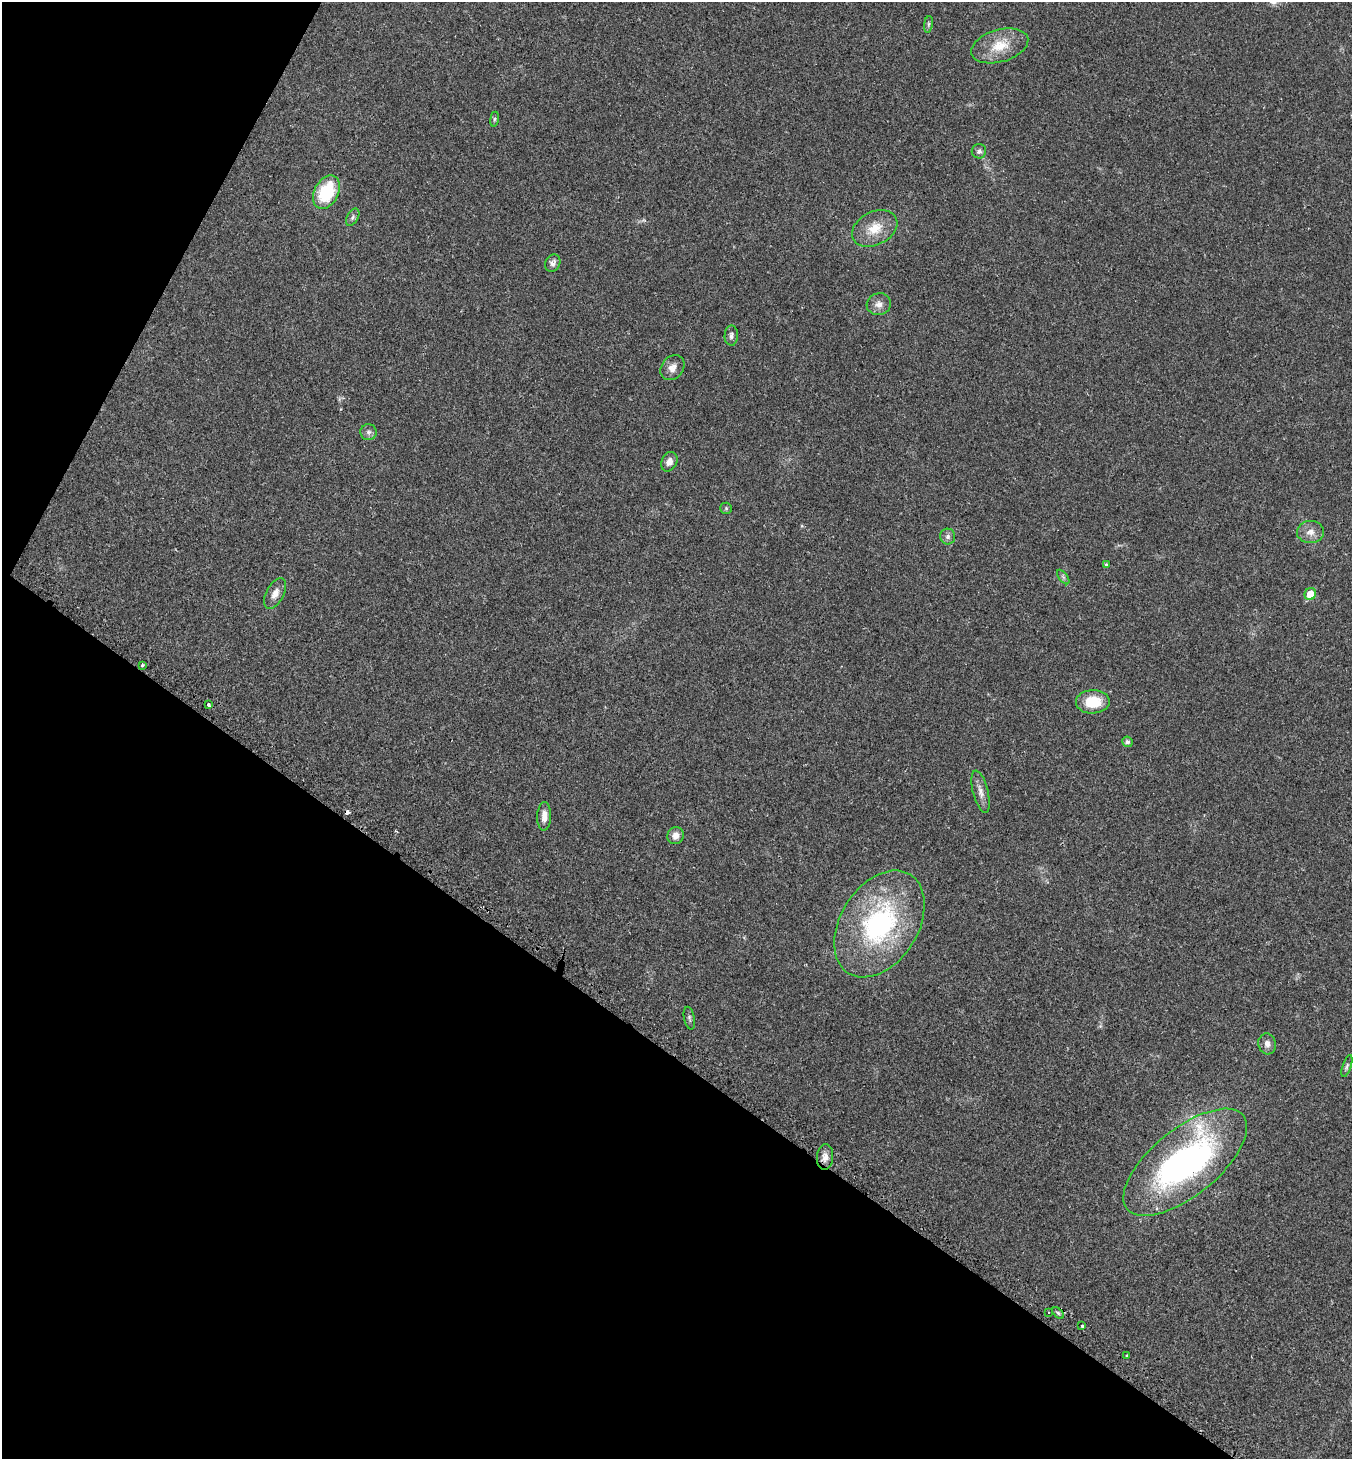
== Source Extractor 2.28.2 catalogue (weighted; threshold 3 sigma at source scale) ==
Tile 9 of 4 x 4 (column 1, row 3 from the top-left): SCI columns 308-1657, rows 1478-2934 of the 5936 x 5931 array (HDU 1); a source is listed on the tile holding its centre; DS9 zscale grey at full resolution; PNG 1354 x 1461 px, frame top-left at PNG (2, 2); each listed source drawn as its Kron ellipse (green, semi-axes under 4 px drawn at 4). Shown black and unused: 33% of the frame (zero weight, under 2 of 3 exposures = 2% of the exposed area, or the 3 px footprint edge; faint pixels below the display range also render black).
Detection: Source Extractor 2.28.2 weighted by HDU 2 'WHT'; one run over the whole footprint, this tile lists its part. Background 0.0302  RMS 0.0045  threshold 0.0204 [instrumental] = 3 sigma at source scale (4.5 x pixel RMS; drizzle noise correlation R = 1.50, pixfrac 1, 0.05/0.05 arcsec/px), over >= 5 px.
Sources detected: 38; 1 cosmic-ray / hot-pixel residue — neither listed nor drawn; the other 37 listed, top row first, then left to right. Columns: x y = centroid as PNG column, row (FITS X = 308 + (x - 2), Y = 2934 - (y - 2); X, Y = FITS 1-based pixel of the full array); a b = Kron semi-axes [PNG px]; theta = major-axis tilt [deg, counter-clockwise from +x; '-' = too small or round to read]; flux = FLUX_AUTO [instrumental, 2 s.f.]
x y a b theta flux
928 24 8 4 81 0.91
1000 46 29 16 16 11
494 119 7 4 82 0.72
979 151 7 7 - 1.4
326 192 18 12 63 23
353 217 9 5 60 1.1
875 228 24 16 27 9.3
553 263 9 7 63 1.9
879 304 12 11 - 3.1
731 336 10 6 88 1.5
672 368 13 10 49 3.4
369 432 8 8 - 1.4
669 462 10 7 63 2.8
726 508 6 5 - 0.69
1310 532 13 11 3 3.6
948 537 8 7 - 1.5
1106 565 4 4 - 0.84
1063 577 8 4 -53 1
275 594 17 8 63 3.4
1310 594 6 5 - 7.4
142 665 3 3 - 0.59
1093 702 17 11 1 12
208 705 3 3 - 1.5
1127 742 5 5 - 1.2
981 792 22 7 -76 3.3
544 816 14 7 88 3.6
675 836 9 8 - 3.1
879 924 58 39 58 73
689 1018 11 5 -79 1.1
1267 1044 10 9 - 2.5
1347 1066 11 4 71 1.1
825 1157 13 8 85 2.9
1185 1162 74 33 39 130
1048 1313 3 3 - 2.6
1058 1313 7 4 -45 0.86
1082 1326 3 3 - 1
1127 1356 3 3 - 0.5